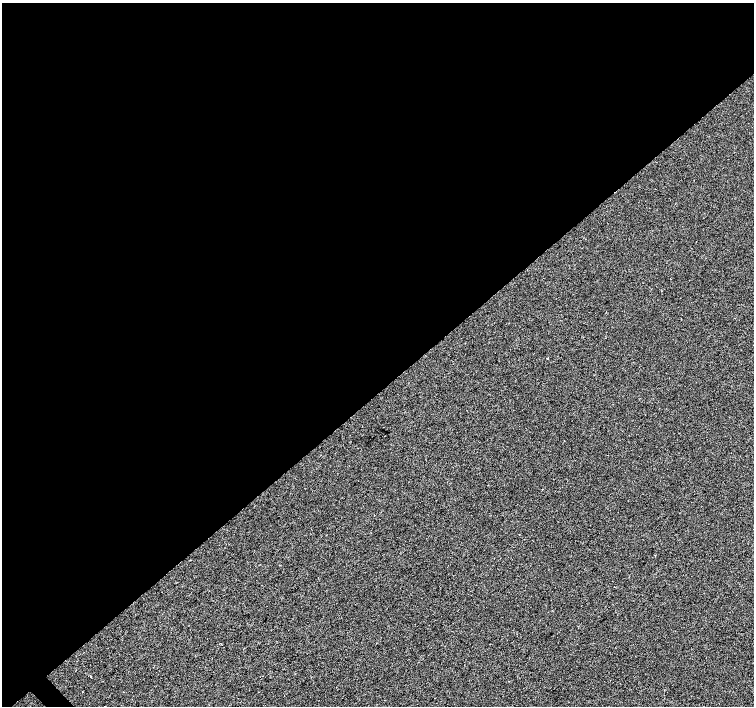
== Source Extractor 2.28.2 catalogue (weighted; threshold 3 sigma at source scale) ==
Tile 2 of 4 x 4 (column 2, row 1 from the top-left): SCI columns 1510-3013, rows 4436-5842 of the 6021 x 5991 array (HDU 1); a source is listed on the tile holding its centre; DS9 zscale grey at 2 x 2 block average (1 PNG px = mean of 2 x 2 image px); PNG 756 x 708 px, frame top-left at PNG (2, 3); no overlay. Shown black and unused: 56% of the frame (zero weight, under 2 of 3 exposures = <1% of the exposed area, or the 3 px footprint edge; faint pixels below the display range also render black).
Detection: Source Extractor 2.28.2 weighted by HDU 2 'WHT'; one run over the whole footprint, this tile lists its part. Background -2.44e-04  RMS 0.0042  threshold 0.0187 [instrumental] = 3 sigma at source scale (4.5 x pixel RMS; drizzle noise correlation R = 1.50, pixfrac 1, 0.0396/0.0396 arcsec/px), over >= 5 px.
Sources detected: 4; all 4 listed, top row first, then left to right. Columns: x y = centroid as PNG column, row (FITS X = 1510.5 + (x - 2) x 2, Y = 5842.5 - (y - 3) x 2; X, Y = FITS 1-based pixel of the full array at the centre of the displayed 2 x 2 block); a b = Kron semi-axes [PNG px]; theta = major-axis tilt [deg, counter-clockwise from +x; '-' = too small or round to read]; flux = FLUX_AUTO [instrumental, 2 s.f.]
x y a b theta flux
547 358 2 2 - 0.92
190 560 2 2 - 0.45
90 676 2 2 - 0.99
82 692 2 2 - 0.8